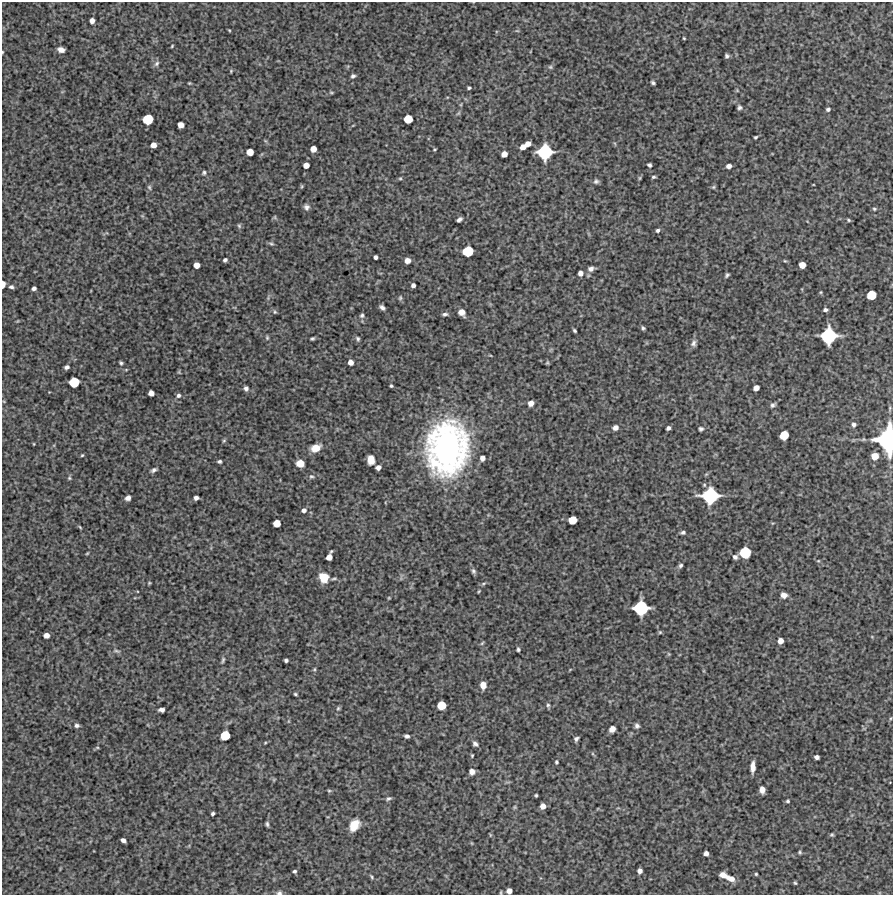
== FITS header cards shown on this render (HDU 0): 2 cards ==
NAXIS1  =                  891 /Length X axis
NAXIS2  =                  893 /Length Y axis

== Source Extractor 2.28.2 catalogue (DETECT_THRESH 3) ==
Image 891 x 893 px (HDU 0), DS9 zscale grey, 1 PNG px = 1 image px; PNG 895 x 897 px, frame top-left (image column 1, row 893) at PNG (2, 2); no overlay
Background 5510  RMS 260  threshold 793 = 3 sigma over >= 5 px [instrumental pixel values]
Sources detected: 188; all 188 listed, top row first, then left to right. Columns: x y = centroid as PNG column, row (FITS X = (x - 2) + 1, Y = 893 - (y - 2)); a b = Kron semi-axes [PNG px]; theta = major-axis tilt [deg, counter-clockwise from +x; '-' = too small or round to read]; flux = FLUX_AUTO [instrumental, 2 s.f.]
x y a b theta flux
92 21 5 4 - 9.4e+04
229 30 4 3 - 1.5e+04
684 38 3 2 - 1.6e+04
172 46 3 2 - 1.6e+04
61 50 6 5 - 9.9e+04
2 52 3 2 - 1.2e+04
727 56 4 4 - 3.4e+04
157 63 8 6 47 4.9e+04
550 67 6 5 - 2.6e+04
231 71 5 4 - 1.8e+04
353 76 5 4 - 4.3e+04
189 83 3 3 - 1.6e+04
653 83 4 3 - 3.4e+04
469 88 4 3 - 2.9e+04
331 92 6 4 -1 2.1e+04
739 107 4 4 - 3.9e+04
828 109 4 4 - 3.7e+04
458 113 7 4 45 2.6e+04
148 119 8 7 - 4.9e+05
408 119 6 6 - 3.0e+05
181 125 5 5 - 1.3e+05
755 137 4 3 - 2.5e+04
528 144 6 4 26 1.1e+05
153 145 5 5 - 1.1e+05
523 147 5 4 - 1.2e+05
313 149 5 5 - 1.4e+05
434 149 4 3 - 1.7e+04
250 152 6 5 - 1.8e+05
545 152 11 10 - 1.1e+06
504 154 5 5 - 1.3e+05
306 165 5 5 - 1.1e+05
649 165 4 4 - 4.0e+04
729 166 5 4 - 8.0e+04
204 173 6 5 - 3.0e+04
654 177 4 3 - 2.6e+04
400 178 6 4 0 2.2e+04
640 178 6 4 89 2.0e+04
596 181 6 6 - 4.2e+04
302 186 6 4 -90 1.8e+04
149 187 7 4 -61 3.2e+04
713 187 5 5 - 2.4e+04
306 207 7 7 - 5.7e+04
874 209 5 3 - 2.2e+04
275 217 6 4 72 2.3e+04
459 219 6 4 38 5.3e+04
849 220 5 3 - 2.4e+04
239 226 6 5 - 2.8e+04
658 230 5 4 - 3.6e+04
271 244 9 3 -11 2.8e+04
468 251 8 7 - 5.2e+05
375 257 4 4 - 4.8e+04
225 260 4 4 - 4.3e+04
407 260 5 5 - 1.1e+05
785 261 6 3 -17 1.9e+04
196 265 5 5 - 1.4e+05
802 265 5 5 - 1.7e+05
591 269 7 5 15 6.8e+04
580 273 5 4 - 8.5e+04
727 275 5 3 - 3.1e+04
3 284 6 3 87 1.1e+05
413 285 4 4 - 5.7e+04
11 287 5 4 - 3.6e+04
34 288 4 4 - 5.0e+04
821 292 5 3 - 1.7e+04
871 295 7 6 - 4.0e+05
400 298 6 5 - 2.8e+04
382 307 6 4 -37 5.2e+04
825 310 4 3 - 4.2e+04
275 312 6 4 -72 2.4e+04
461 312 6 5 - 1.3e+05
445 314 6 4 3 4.3e+04
362 315 6 6 - 3.5e+04
643 328 4 3 - 2.9e+04
574 331 4 3 - 2.6e+04
829 336 11 11 - 1.2e+06
267 338 5 4 - 2.4e+04
312 339 4 3 - 2.7e+04
358 339 6 4 -59 3.3e+04
693 343 8 7 - 5.9e+04
350 362 5 4 - 1.1e+05
121 363 4 3 - 2.8e+04
547 363 5 4 - 2.1e+04
67 367 5 4 - 5.1e+04
179 372 6 4 -57 1.6e+04
74 382 7 7 - 4.7e+05
391 386 3 3 - 2.4e+04
246 388 5 5 - 5.2e+04
756 388 5 5 - 1.2e+05
151 393 5 5 - 1.1e+05
178 395 5 5 - 4.4e+04
531 403 5 5 - 1.1e+05
773 405 7 5 36 4.0e+04
854 424 6 5 - 4.8e+04
615 428 6 5 - 8.0e+04
668 428 4 4 - 4.8e+04
701 429 5 4 - 3.7e+04
784 435 7 6 - 3.6e+05
887 440 20 13 89 2.5e+06
224 441 6 4 68 2.3e+04
34 444 4 2 - 1.2e+04
316 448 10 7 22 2.3e+05
447 448 44 32 85 6.5e+06
82 455 4 3 - 1.8e+04
875 456 6 6 - 2.0e+05
482 458 5 4 - 8.7e+04
371 460 8 6 -88 2.0e+05
219 461 4 3 - 3.3e+04
300 463 6 6 - 2.0e+05
378 467 5 4 - 8.6e+04
154 470 6 4 29 4.6e+04
311 476 7 5 -2 3.6e+04
69 478 5 5 - 2.3e+04
710 496 12 11 - 1.3e+06
128 498 5 4 - 8.5e+04
196 498 4 4 - 6.0e+04
304 510 6 5 - 6.3e+04
572 520 6 6 - 3.0e+05
277 523 6 5 - 2.1e+05
80 527 5 3 - 1.8e+04
683 532 5 4 - 4.0e+04
745 552 8 8 - 6.4e+05
87 553 4 3 - 1.7e+04
329 557 5 5 - 1.3e+05
735 557 5 5 - 5.2e+04
818 561 5 3 - 1.5e+04
680 565 5 4 - 4.0e+04
473 571 6 5 - 3.9e+04
324 577 10 9 - 2.6e+05
334 579 10 3 6 2.9e+04
149 583 5 3 - 1.8e+04
483 583 7 3 19 2.7e+04
479 591 4 3 - 1.6e+04
784 595 6 6 - 9.3e+04
389 598 3 3 - 1.5e+04
641 608 10 10 - 1.1e+06
660 632 5 4 - 2.2e+04
46 635 5 4 - 1.1e+05
780 641 5 5 - 1.2e+05
482 643 6 4 45 2.2e+04
518 649 4 3 - 3.1e+04
117 651 10 4 -11 3.9e+04
669 654 6 4 -89 2.0e+04
223 660 9 4 66 3.6e+04
286 660 4 3 - 4.1e+04
314 669 5 4 - 2.1e+04
483 685 7 6 - 1.3e+05
295 694 4 3 - 2.3e+04
441 705 6 6 - 3.4e+05
548 705 6 5 - 3.2e+04
338 708 6 4 44 2.4e+04
161 710 6 4 -1 6.8e+04
77 725 6 5 - 4.4e+04
637 726 5 5 - 4.9e+04
612 729 6 5 - 1.0e+05
225 735 7 6 - 4.1e+05
407 736 5 4 - 4.6e+04
576 739 5 4 - 4.1e+04
265 743 5 3 - 1.6e+04
475 744 6 5 - 5.0e+04
97 747 6 4 0 1.9e+04
472 755 3 3 - 1.9e+04
817 757 4 4 - 6.3e+04
556 762 5 4 - 2.4e+04
753 767 10 4 89 1.2e+05
472 772 5 5 - 1.0e+05
762 790 6 5 - 1.0e+05
329 791 5 4 - 2.2e+04
536 795 3 3 - 2.3e+04
388 798 7 4 23 3.5e+04
788 801 4 4 - 2.7e+04
543 806 5 5 - 1.1e+05
515 807 6 4 89 2.3e+04
213 813 4 3 - 3.2e+04
267 824 5 3 - 3.2e+04
354 825 10 7 58 3.3e+05
832 835 5 4 - 2.5e+04
123 840 5 4 - 7.1e+04
800 852 5 4 - 2.4e+04
706 853 4 4 - 7.4e+04
294 871 4 4 - 3.2e+04
640 871 5 4 - 7.7e+04
756 874 3 3 - 1.9e+04
723 875 7 5 -12 1.0e+05
371 877 7 4 -50 2.6e+04
731 878 10 6 -22 1.3e+05
795 883 3 3 - 2.1e+04
509 891 5 5 - 1.0e+05
279 893 7 5 5 4.6e+04
At the frame edge (FLAGS 8, measured only in part): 5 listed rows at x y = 2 52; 3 284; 887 440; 509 891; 279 893